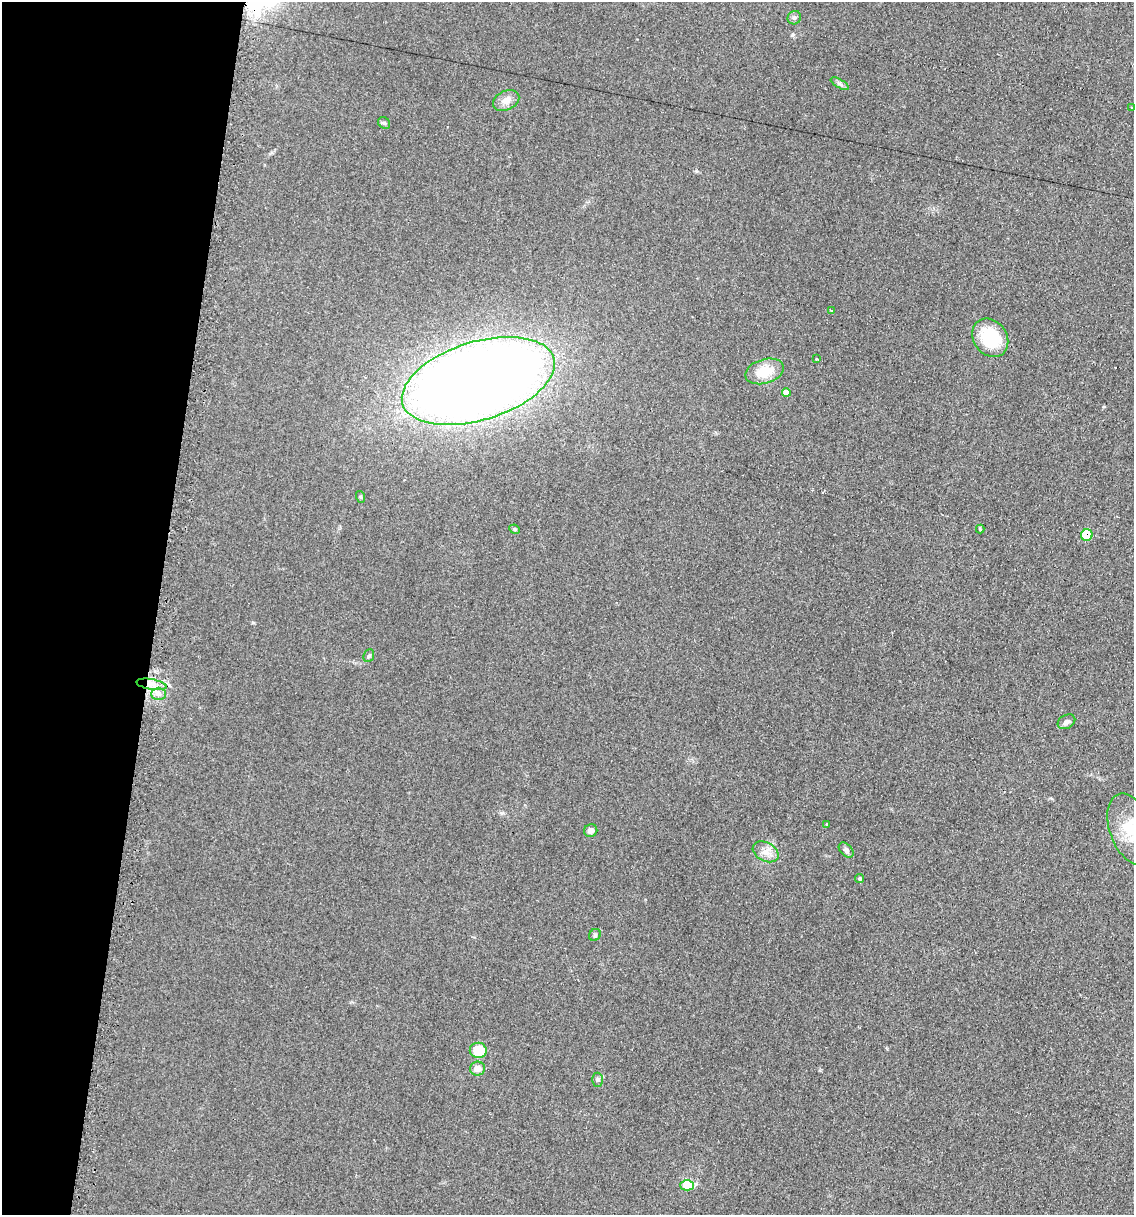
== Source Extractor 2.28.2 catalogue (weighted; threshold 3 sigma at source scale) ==
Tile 9 of 4 x 4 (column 1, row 3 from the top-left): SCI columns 124-1255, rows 1215-2427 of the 4903 x 4854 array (HDU 1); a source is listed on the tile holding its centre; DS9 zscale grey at full resolution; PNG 1136 x 1217 px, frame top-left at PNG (2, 2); each listed source drawn as its Kron ellipse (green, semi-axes under 4 px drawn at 4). Shown black and unused: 14% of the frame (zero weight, under 2 of 3 exposures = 2% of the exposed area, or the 3 px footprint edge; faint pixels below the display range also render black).
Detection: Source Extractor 2.28.2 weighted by HDU 2 'WHT'; one run over the whole footprint, this tile lists its part. Background 0.101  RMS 0.012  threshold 0.0519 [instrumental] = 3 sigma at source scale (4.5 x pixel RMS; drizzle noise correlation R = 1.50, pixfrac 1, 0.05/0.05 arcsec/px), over >= 5 px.
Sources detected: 33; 2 cosmic-ray / hot-pixel residue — neither listed nor drawn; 1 inside a brighter listed object's ellipse — not listed separately; the other 30 listed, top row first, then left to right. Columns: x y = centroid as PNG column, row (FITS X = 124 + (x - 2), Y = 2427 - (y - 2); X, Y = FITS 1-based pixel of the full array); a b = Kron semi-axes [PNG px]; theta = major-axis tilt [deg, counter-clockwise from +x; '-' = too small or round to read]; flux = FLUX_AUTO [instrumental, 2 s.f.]
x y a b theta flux
794 18 7 6 - 3
840 84 10 4 -30 3.1
506 100 14 9 25 8.8
1132 107 3 3 - 2.7
384 123 6 5 - 2.1
832 310 4 3 - 5.7
990 338 20 16 -54 61
817 359 3 3 - 1.5
764 371 20 12 16 28
478 381 79 39 17 2000
786 392 4 4 - 12
361 497 6 4 -72 1.4
515 529 5 4 - 1.6
980 529 4 4 - 1.1
1087 535 6 5 - 38
369 656 6 5 - 1.9
151 684 15 5 -9 9.6
159 694 7 6 - 4.8
1066 722 9 6 29 4.5
827 824 3 3 - 3
1130 829 37 21 -70 45
591 831 7 6 - 5.6
846 850 9 6 -46 3.5
766 852 14 9 -28 10
860 879 4 4 - 2.4
595 935 6 5 - 2.1
478 1050 8 7 - 35
477 1069 7 7 - 8.6
598 1080 7 5 89 2.4
687 1185 7 5 0 38
Overlapping masked pixels (flux is a lower limit): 1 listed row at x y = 1087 535
Isophote crosses this tile's border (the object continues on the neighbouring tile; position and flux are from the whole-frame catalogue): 1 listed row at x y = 1130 829
Unlisted compact peaks at least as high as the median listed source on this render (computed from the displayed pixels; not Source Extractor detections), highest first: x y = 792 35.